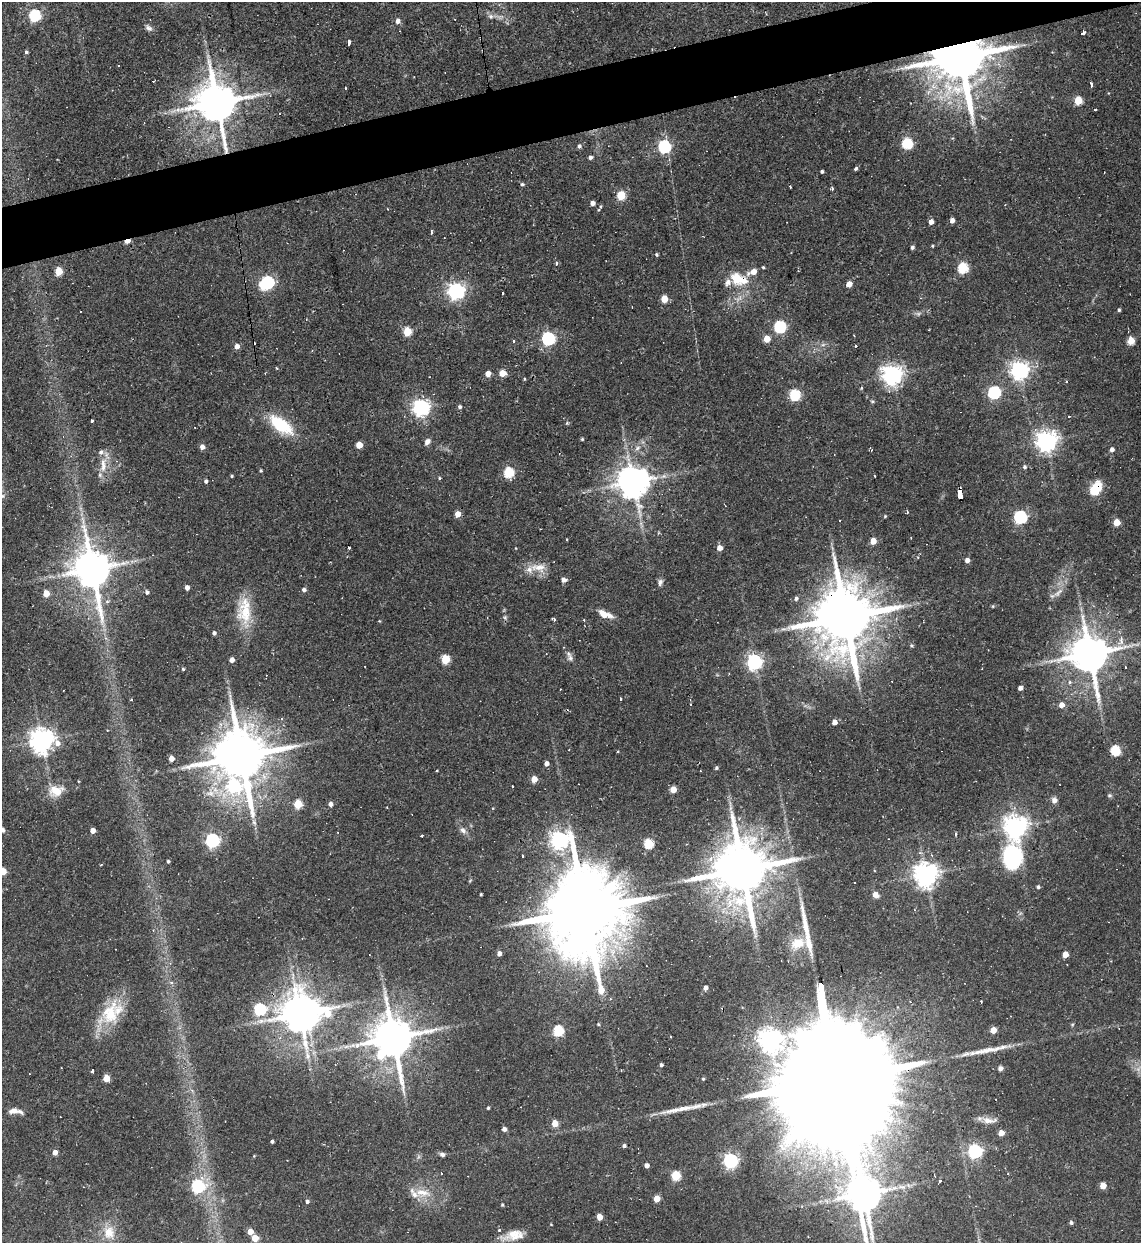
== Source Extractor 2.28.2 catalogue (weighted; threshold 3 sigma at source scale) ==
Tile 10 of 4 x 4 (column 2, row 3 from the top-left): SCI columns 1392-2530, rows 1242-2482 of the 4944 x 4963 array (HDU 1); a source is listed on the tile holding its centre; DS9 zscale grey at full resolution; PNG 1143 x 1245 px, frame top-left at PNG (2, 2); no overlay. Shown black and unused: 4% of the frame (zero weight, under 2 of 3 exposures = <1% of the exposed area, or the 3 px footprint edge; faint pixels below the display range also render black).
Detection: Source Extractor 2.28.2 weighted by HDU 2 'WHT'; one run over the whole footprint, this tile lists its part. Background 0.0631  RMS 0.0059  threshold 0.0265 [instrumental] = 3 sigma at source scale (4.5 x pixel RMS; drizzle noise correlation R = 1.50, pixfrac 1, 0.05/0.05 arcsec/px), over >= 5 px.
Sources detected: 249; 2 too faint to see at this stretch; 2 inside a brighter object's white glare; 19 cosmic-ray / hot-pixel residue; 2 long thin detections or spike segments (spike, bleed or trail) — not listed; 8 inside a brighter listed object's ellipse — not listed separately; the other 216 listed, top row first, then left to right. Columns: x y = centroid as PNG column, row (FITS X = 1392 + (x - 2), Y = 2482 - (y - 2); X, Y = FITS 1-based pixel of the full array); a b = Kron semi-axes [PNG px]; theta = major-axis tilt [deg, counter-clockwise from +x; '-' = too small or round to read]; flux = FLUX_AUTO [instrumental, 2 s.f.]
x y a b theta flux
35 15 6 5 - 62
491 16 7 7 - 2
398 21 5 5 - 2.8
148 28 10 6 -38 2
1083 33 4 4 - 4
348 42 6 3 -86 3.7
26 52 4 4 - 0.95
960 58 15 14 - 4500
1091 85 4 2 - 1.9
345 88 3 3 - 0.93
1078 101 5 5 - 23
216 103 12 11 - 2400
1095 109 3 2 - 1.3
907 143 6 5 - 48
579 146 6 5 - 1.2
664 147 6 6 - 80
590 157 4 4 - 1.7
856 168 4 3 - 1.4
822 171 3 3 - 1.1
522 184 5 4 - 1
790 187 3 2 - 1.1
832 189 3 3 - 1.4
621 195 5 5 - 25
592 203 4 4 - 2.9
601 206 5 3 - 0.59
952 220 5 4 - 3
931 222 4 4 - 3.7
431 232 3 2 - 1.7
127 241 5 3 - 9.6
932 246 4 3 - 0.56
912 247 4 4 - 1.5
656 255 4 4 - 0.79
556 263 4 3 - 1.5
763 267 3 3 - 0.66
963 268 6 6 - 36
59 271 5 5 - 19
753 272 10 6 21 5.6
737 278 19 14 -57 13
267 283 8 6 37 110
849 284 5 4 - 5.8
456 291 7 7 - 210
502 293 3 2 - 1.5
664 299 5 5 - 12
1119 310 4 3 - 0.87
780 327 6 5 - 72
407 331 5 5 - 23
548 338 6 6 - 110
767 339 5 4 - 10
513 341 3 3 - 2.9
1130 341 5 5 - 15
237 346 5 4 - 3.7
855 346 3 3 - 2
1019 370 7 7 - 260
502 373 5 5 - 9.8
488 374 5 5 - 4.6
892 375 7 7 - 320
524 379 4 3 - 0.53
861 388 4 3 - 0.65
994 392 7 6 - 83
795 395 6 5 - 51
872 401 5 4 - 0.8
421 407 7 6 - 220
460 407 5 4 - 1.2
1069 417 3 3 - 3.8
92 421 3 3 - 1.5
281 425 26 12 -35 30
582 439 4 3 - 0.71
1046 441 7 7 - 350
427 442 8 6 54 2.5
359 445 5 4 - 11
202 447 5 5 - 3.3
1112 449 5 5 - 2.3
103 467 21 8 78 7.2
1025 467 5 5 - 1.1
261 471 4 4 - 0.75
509 472 6 5 - 41
232 476 4 3 - 0.65
875 476 3 2 - 0.94
439 478 4 4 - 0.64
206 481 4 4 - 1.4
633 482 9 9 - 1200
1095 489 13 8 57 18
960 494 10 4 -83 130
2 496 6 6 - 1.6
907 512 3 2 - 1.2
457 514 5 4 - 6.7
885 516 4 3 - 0.6
1020 517 6 6 - 86
1117 522 5 5 - 9.6
873 541 5 4 - 8.3
349 548 3 3 - 1.3
719 548 5 5 - 4.6
967 560 5 4 - 2.6
538 567 23 9 3 7.9
92 569 13 10 -80 1700
564 580 5 5 - 3
660 582 9 6 74 1.9
187 588 4 4 - 2.8
304 590 5 5 - 1.6
147 592 5 4 - 1.5
1058 592 19 7 43 4.4
46 593 5 4 - 9.9
796 598 5 4 - 1.3
993 606 5 3 - 0.52
244 611 37 18 90 20
603 614 15 8 -34 5.6
505 617 6 5 - 1.1
845 617 19 15 -86 5100
554 619 3 3 - 7.9
214 633 4 3 - 1.6
1121 641 15 7 -88 4.6
911 645 6 4 20 0.83
564 647 3 3 - 0.44
1089 654 12 10 -81 2000
570 658 9 8 - 2.3
232 660 4 4 - 3.9
446 660 5 5 - 21
754 662 6 6 - 170
1125 667 3 2 - 0.55
183 669 3 3 - 0.79
1070 682 5 5 - 0.96
1020 688 4 4 - 2
620 699 3 3 - 1.4
691 705 2 2 - 0.58
1062 705 5 5 - 4.7
834 722 4 4 - 4.1
42 740 8 8 - 530
1115 751 6 5 - 36
241 756 16 13 -83 4400
171 758 4 4 - 4.8
546 763 4 4 - 2.7
716 768 5 4 - 1
437 770 3 2 - 0.64
534 779 5 4 - 7.2
234 786 12 10 -41 43
673 789 4 4 - 8.8
56 791 18 13 10 9.5
1109 795 6 5 - 1
1054 800 7 7 - 2.6
298 804 5 5 - 18
331 804 5 4 - 2.3
254 822 7 4 -46 1.3
1015 827 8 7 - 490
3 830 6 5 - 1.5
93 830 4 4 - 5.5
463 830 10 7 -48 2.5
955 834 4 3 - 0.88
422 835 3 2 - 0.48
212 840 6 6 - 100
560 840 8 7 - 280
648 844 5 5 - 31
522 856 3 3 - 1.5
1012 857 32 20 89 52
168 861 3 3 - 0.92
101 865 4 2 - 0.47
742 869 17 14 -85 4600
3 871 5 4 - 9.7
926 875 8 7 - 560
1038 887 4 4 - 1
481 894 3 3 - 0.61
876 895 7 6 - 3.3
585 911 28 18 -84 11000
153 930 4 3 - 0.44
797 943 22 16 18 15
499 953 4 4 - 2.9
1065 954 5 5 - 5.6
171 982 5 3 - 0.95
706 988 4 4 - 2.4
981 1002 3 2 - 1
260 1009 6 6 - 57
110 1013 39 23 59 26
300 1014 12 11 - 1400
598 1024 4 4 - 0.67
558 1030 6 6 - 34
993 1030 5 4 - 7.1
393 1038 13 11 83 2400
770 1040 62 21 -80 490
346 1047 7 5 2 1.7
661 1065 4 4 - 1.4
1000 1068 5 5 - 2
92 1070 3 3 - 3
834 1072 90 21 -82 55000
107 1078 5 4 - 10
703 1079 3 3 - 0.68
996 1099 2 2 - 0.48
488 1108 3 3 - 0.79
682 1108 41 6 9 11
13 1111 15 7 3 4.5
989 1120 23 8 -2 5.3
555 1123 5 4 - 11
504 1129 5 4 - 1.9
1001 1133 4 4 - 5.6
272 1141 3 3 - 1.7
624 1146 4 4 - 1.4
975 1151 6 6 - 130
55 1152 4 4 - 4
442 1154 6 5 - 1.8
254 1156 4 3 - 0.51
731 1161 6 6 - 120
647 1165 4 4 - 2.6
676 1175 5 5 - 29
939 1181 3 3 - 3.2
1103 1185 5 4 - 7.4
198 1186 6 6 - 76
423 1193 24 11 -9 9.7
864 1194 10 9 - 1600
657 1199 5 4 - 7.8
307 1201 5 5 - 1.2
502 1205 4 3 - 0.71
599 1217 5 4 - 6.3
1071 1223 4 4 - 1.1
499 1230 4 4 - 0.76
250 1231 5 5 - 5.2
109 1232 19 15 -78 11
514 1235 25 10 16 9.2
255 1238 5 5 - 9.7
Overlapping masked pixels (flux is a lower limit): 9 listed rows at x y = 960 58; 216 103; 127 241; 1095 489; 960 494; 845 617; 300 1014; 770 1040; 834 1072
Isophote crosses this tile's border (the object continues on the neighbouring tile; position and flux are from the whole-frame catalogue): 4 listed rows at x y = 2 496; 3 830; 3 871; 834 1072